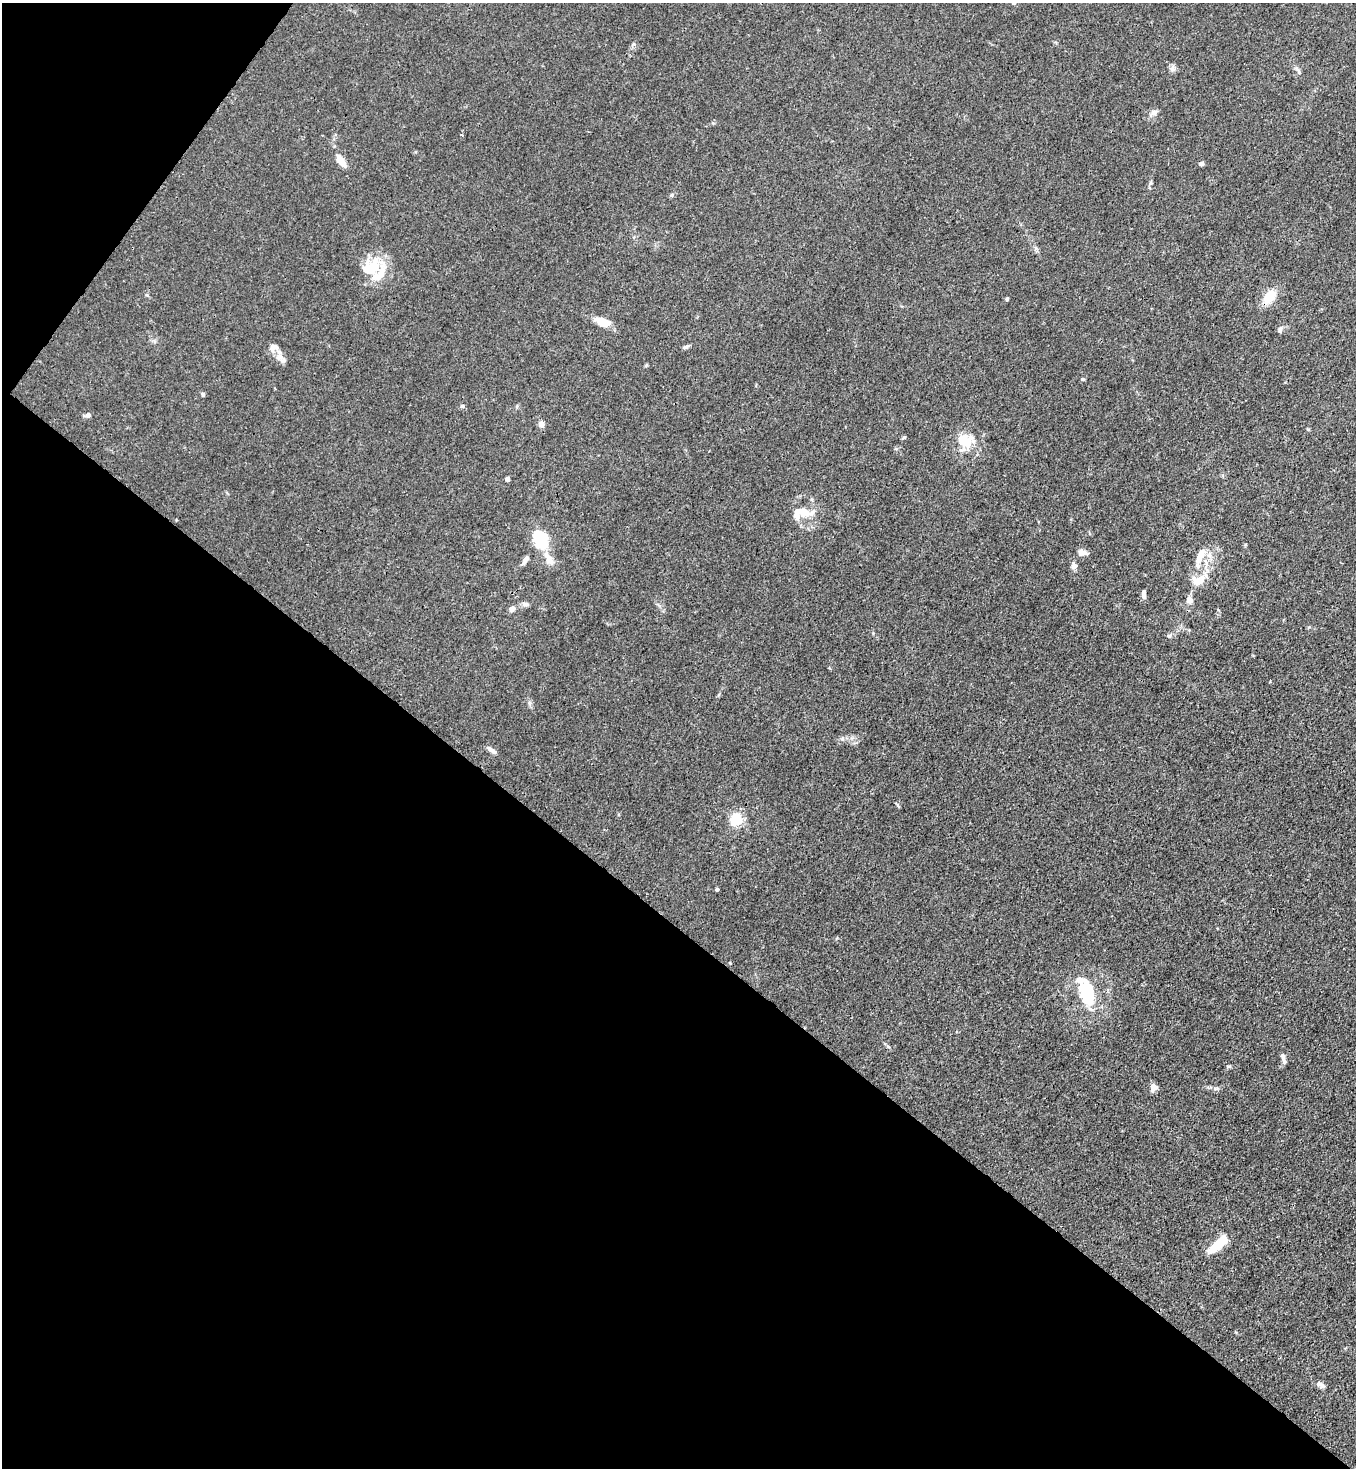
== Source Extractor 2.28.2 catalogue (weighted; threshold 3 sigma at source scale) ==
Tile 9 of 4 x 4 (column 1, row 3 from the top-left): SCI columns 233-1586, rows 1529-2994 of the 6011 x 5988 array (HDU 1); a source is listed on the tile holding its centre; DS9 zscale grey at full resolution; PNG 1358 x 1470 px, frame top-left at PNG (2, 3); no overlay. Shown black and unused: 40% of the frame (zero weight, under 3 of 4 exposures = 7% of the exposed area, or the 3 px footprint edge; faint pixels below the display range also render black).
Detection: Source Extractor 2.28.2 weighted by HDU 2 'WHT'; one run over the whole footprint, this tile lists its part. Background 0.0213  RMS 0.0028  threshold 0.0126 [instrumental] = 3 sigma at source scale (4.5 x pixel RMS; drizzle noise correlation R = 1.50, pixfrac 1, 0.05/0.05 arcsec/px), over >= 5 px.
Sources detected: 55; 1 inside a brighter object's white glare — not listed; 8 inside a brighter listed object's ellipse — not listed separately; the other 46 listed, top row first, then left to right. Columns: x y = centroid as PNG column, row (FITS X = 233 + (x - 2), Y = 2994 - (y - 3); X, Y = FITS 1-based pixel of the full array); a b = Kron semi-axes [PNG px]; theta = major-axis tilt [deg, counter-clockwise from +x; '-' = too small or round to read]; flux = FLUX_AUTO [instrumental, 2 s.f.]
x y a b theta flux
1173 69 9 7 -42 0.94
1298 71 14 5 -58 0.94
1154 113 9 7 26 1.4
461 135 3 3 - 0.38
341 161 16 7 -56 3.4
1201 164 6 5 - 0.74
1150 183 7 4 71 0.49
672 195 6 4 88 0.36
370 268 27 18 43 9.6
1269 297 16 10 50 6
1007 299 4 4 - 0.4
603 322 17 8 -21 5.2
1280 330 9 5 81 0.67
685 347 10 4 26 0.62
280 358 15 9 -56 1.9
1083 379 5 4 - 0.32
203 394 5 5 - 0.5
462 406 6 4 12 0.53
88 415 7 6 - 0.88
541 424 6 6 - 1.6
904 437 5 4 - 0.34
973 441 34 21 42 5.5
507 479 4 4 - 1.4
805 512 34 9 25 4.8
540 539 20 14 -63 13
1082 553 11 7 -8 1.6
1209 555 9 7 89 1.5
549 559 20 9 -63 2.7
1199 559 23 9 77 3.9
525 560 12 5 62 1.1
1074 566 7 7 - 1.3
1199 580 20 11 30 5.2
1143 596 7 6 - 0.73
1189 600 10 9 - 1.5
525 604 10 5 0 0.96
512 609 7 6 - 1.2
492 750 14 5 -34 1.2
898 806 8 3 -45 0.33
736 819 5 5 - 39
717 889 4 4 - 0.41
730 963 5 3 - 0.23
1087 993 18 9 -68 22
1283 1057 7 6 - 0.82
1153 1087 8 7 - 1.7
1217 1245 26 8 42 7.2
1320 1384 13 6 -29 1.1
Unlisted compact peaks at least as high as the median listed source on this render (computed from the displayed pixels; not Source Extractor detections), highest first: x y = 1228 1066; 1215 1088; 529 703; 1308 429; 147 295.